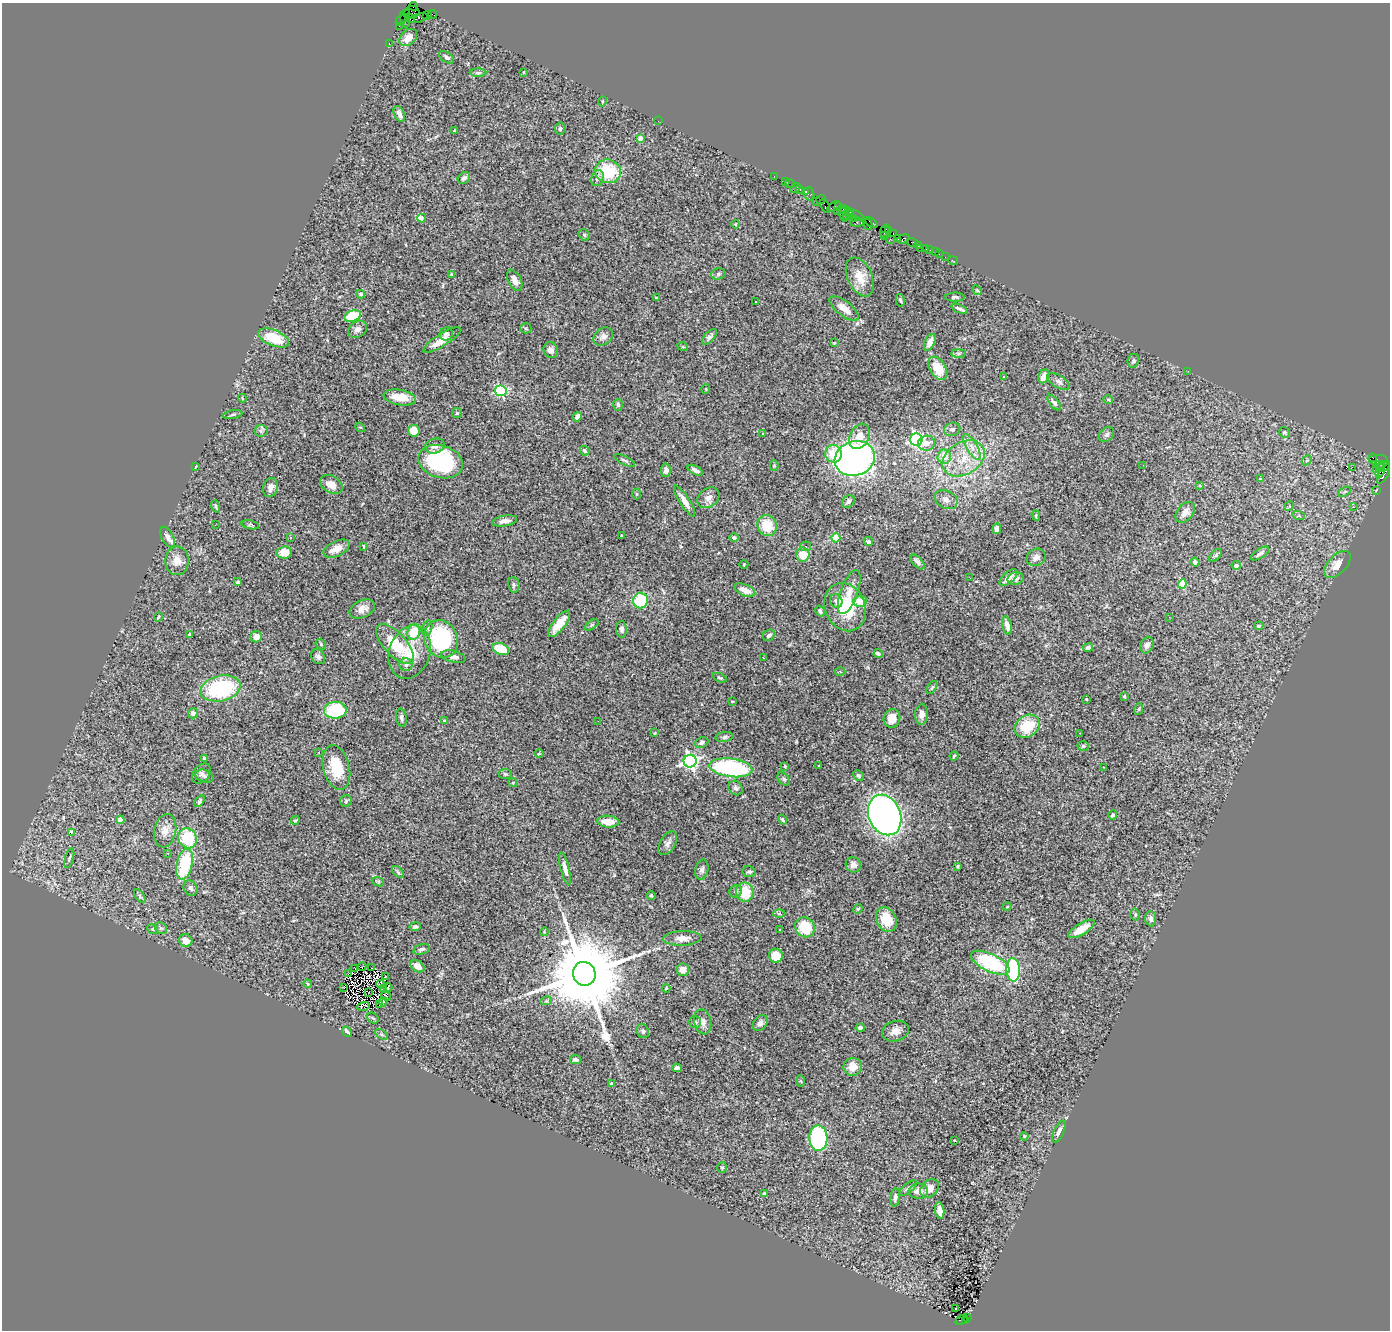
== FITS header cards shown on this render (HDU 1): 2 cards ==
NAXIS1  =                 1388
NAXIS2  =                 1328

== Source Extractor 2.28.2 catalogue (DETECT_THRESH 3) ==
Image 1388 x 1328 px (HDU 1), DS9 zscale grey, 1 PNG px = 1 image px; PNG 1392 x 1332 px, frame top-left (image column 1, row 1328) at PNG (2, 3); each listed source drawn as its Kron ellipse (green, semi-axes under 4 px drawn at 4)
Background 3.96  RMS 0.085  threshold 0.254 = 3 sigma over >= 5 px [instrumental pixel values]
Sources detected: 353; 1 with non-positive FLUX_AUTO (blend fragments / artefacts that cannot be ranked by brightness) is neither listed nor drawn; the other 352 listed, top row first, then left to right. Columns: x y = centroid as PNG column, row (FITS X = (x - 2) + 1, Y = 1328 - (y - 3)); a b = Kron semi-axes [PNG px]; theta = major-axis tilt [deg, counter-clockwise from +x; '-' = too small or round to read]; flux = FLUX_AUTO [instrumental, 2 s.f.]
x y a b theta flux
413 6 4 3 - 180
412 13 7 6 - 810
406 14 3 3 - 180
433 14 4 2 - 230
427 16 5 2 - 250
410 18 5 3 - 800
418 18 10 4 15 1300
401 20 7 4 51 500
405 20 8 3 -69 700
399 26 2 2 - 130
408 38 10 7 42 61
389 44 3 2 - 140
447 57 8 5 -35 19
523 72 4 3 - 3.7
478 73 8 4 -1 10
602 101 5 2 - 5.3
399 114 8 5 -66 33
658 121 2 2 - 40
560 129 6 5 - 11
454 131 4 2 - 3.9
640 138 4 4 - 67
608 171 13 11 -16 260
774 176 2 2 - 86
464 178 7 5 38 16
598 178 8 6 67 20
785 182 2 2 - 140
790 183 5 2 - 200
795 188 6 3 36 1000
800 190 3 3 - 350
805 191 3 3 - 360
809 194 6 5 - 580
821 200 5 3 - 410
816 201 3 3 - 390
825 206 7 3 -64 500
834 206 7 3 34 290
839 207 2 2 - 110
837 211 4 3 - 620
846 211 7 3 -41 720
849 213 5 3 - 530
843 214 8 3 -69 1100
856 215 9 3 -29 790
847 216 4 3 - 340
422 218 4 3 - 150
853 218 3 3 - 210
857 222 7 5 2 1500
871 222 7 2 -38 680
735 224 4 3 - 4.1
868 225 5 4 - 780
885 231 7 2 68 480
889 231 4 3 - 170
893 234 3 2 - 240
584 235 6 5 - 9.3
884 236 4 3 - 380
890 239 2 2 - 430
898 239 3 2 - 380
903 239 6 4 21 800
912 242 5 3 - 280
918 245 2 2 - 50
920 248 2 2 - 60
925 248 3 3 - 410
930 250 2 2 - 50
935 252 2 2 - 110
939 254 2 2 - 39
945 257 2 2 - 51
953 261 5 2 - 64
451 274 4 3 - 5.2
718 274 7 5 14 12
860 277 20 12 -66 89
515 280 11 6 -63 36
977 290 5 4 - 7
361 294 4 4 - 17
955 297 9 4 1 13
656 298 3 3 - 12
900 300 6 4 -78 8.5
756 301 3 2 - 14
844 308 17 7 -38 59
960 309 8 2 -23 13
353 316 8 5 19 210
526 328 5 5 - 8.1
357 329 10 8 30 30
446 334 7 6 - 20
603 336 10 8 35 26
709 337 10 5 48 16
273 338 16 8 -23 190
442 340 22 6 32 63
930 342 9 5 64 38
834 343 3 2 - 4.3
683 347 5 3 - 5.4
551 350 8 7 - 28
958 353 7 4 0 8.5
1133 361 7 5 67 12
938 368 13 8 -57 110
1188 371 2 2 - 2.8
1044 376 7 5 65 52
1004 377 3 3 - 15
1058 381 12 6 -32 21
706 389 5 3 - 5
501 391 5 5 - 710
400 397 16 7 -10 110
242 398 4 3 - 5.8
1108 399 5 3 - 6.7
1054 403 9 4 -52 18
618 405 6 4 -87 13
457 413 5 5 - 7.1
233 415 10 3 11 9.6
577 417 5 4 - 33
360 427 5 4 - 6.2
952 429 8 6 13 18
261 431 6 6 - 14
414 431 6 5 - 68
1284 432 5 5 - 12
762 433 3 3 - 20
1106 435 8 6 44 17
859 436 13 9 63 75
916 440 6 6 - 1100
927 443 8 7 - 54
435 446 10 7 16 28
972 447 14 5 -59 41
585 451 5 4 - 13
833 454 9 8 - 110
944 457 7 6 - 74
1372 457 3 2 - 890
855 458 20 17 20 2500
964 458 23 16 31 190
625 460 11 3 -25 12
1307 460 6 4 45 8.4
1378 460 9 5 1 400
441 462 23 16 -16 600
1143 465 2 2 - 6.8
1379 465 4 3 - 1200
196 466 4 2 - 4.7
774 466 5 4 - 6.1
1384 466 7 3 40 900
1352 467 2 2 - 3800
1376 469 4 2 - 110
666 470 6 5 - 23
695 470 8 4 -28 22
1380 470 8 3 74 820
1383 474 11 4 60 1900
1261 479 4 3 - 9.1
331 484 12 8 -32 59
1200 486 4 2 - 4.4
270 487 10 7 74 34
1377 490 2 2 - 56
1344 492 7 4 31 8.6
637 494 5 3 - 5.7
708 498 12 9 36 40
946 500 12 8 -29 34
684 501 18 5 -57 46
848 502 7 5 46 20
216 506 6 3 -70 7.3
1289 506 5 3 - 14
1353 507 3 3 - 6.8
1185 512 12 8 49 40
1036 515 5 4 - 7.8
1299 516 6 4 -18 7.9
505 521 13 5 9 33
215 525 3 2 - 12
250 525 9 3 -12 8
767 526 10 9 - 140
997 529 5 4 - 30
622 536 3 3 - 8.6
168 537 11 6 -63 24
291 538 4 3 - 7.8
734 538 4 4 - 16
836 538 4 4 - 240
868 542 5 4 - 11
364 546 3 2 - 4
805 546 5 4 - 12
336 549 14 7 26 61
284 552 7 6 - 75
1260 553 10 5 34 19
803 555 7 6 - 99
1215 555 7 4 46 11
1036 557 10 8 31 25
177 561 14 11 90 55
918 562 9 5 -47 24
1195 562 4 4 - 15
744 564 4 3 - 4.4
1337 564 16 9 47 57
1236 565 4 4 - 25
970 578 2 2 - 13
1008 578 11 5 43 43
1016 578 8 6 15 29
238 582 4 3 - 12
1182 584 4 4 - 140
514 585 8 5 -83 13
745 590 11 5 -22 53
849 592 23 8 70 67
641 601 8 7 - 260
836 601 7 6 - 20
860 601 7 5 3 82
845 607 25 20 -67 280
362 609 13 8 25 45
820 611 6 4 -58 14
158 617 4 3 - 5.6
1169 617 3 2 - 9.7
559 624 16 6 52 89
592 625 8 4 34 9.1
1007 625 9 4 -76 35
1259 626 5 3 - 7.1
427 628 8 5 76 11
622 629 8 5 -86 18
414 632 8 6 69 150
189 634 3 3 - 6.5
769 635 6 5 - 17
256 637 6 5 - 35
441 639 19 16 -65 570
321 644 6 4 -50 8.1
395 644 25 11 -48 200
1147 645 8 6 67 21
1088 647 5 4 - 16
501 649 9 5 -20 160
410 652 27 20 70 160
878 654 4 3 - 14
318 657 8 6 -54 18
453 657 12 5 -14 27
764 658 2 2 - 3.6
406 665 6 6 - 21
840 672 5 3 - 5.5
720 678 7 4 -23 8.1
932 687 7 3 54 7.6
221 689 20 12 13 550
1124 696 3 3 - 5.8
1086 699 3 2 - 4.5
732 701 3 2 - 4
1139 709 6 3 71 6.7
335 710 11 8 2 330
193 713 5 5 - 22
922 714 10 6 87 29
401 718 9 5 -82 17
892 718 9 8 - 76
444 721 4 3 - 5.8
598 721 2 2 - 4.2
1027 726 13 10 35 180
655 733 3 3 - 4.9
1079 733 2 2 - 18
725 737 9 5 8 14
702 742 7 5 23 14
1083 746 5 4 - 9
319 752 2 2 - 4.9
539 754 4 3 - 4.9
954 756 4 3 - 6.1
204 758 4 3 - 8.6
690 761 6 6 - 1900
819 765 3 3 - 42
785 766 3 3 - 6.3
1103 767 3 2 - 5.1
336 768 22 13 -76 190
731 768 21 9 -7 760
202 774 11 8 53 22
505 774 6 5 - 9.3
204 776 9 6 -18 19
858 776 6 4 -44 9.2
784 779 7 5 -51 12
513 783 4 4 - 6
735 788 8 7 - 20
199 801 6 3 54 9.7
346 801 6 5 - 9.9
885 815 21 16 -66 3200
1113 815 5 4 - 13
120 820 4 4 - 44
295 820 5 4 - 7.5
782 820 5 3 - 8.2
608 822 11 6 -4 79
165 831 17 11 78 60
71 833 4 3 - 48
188 838 10 9 - 270
668 843 13 7 58 30
168 853 3 3 - 13
69 858 10 3 74 8.4
185 864 16 7 77 370
853 865 8 7 - 30
958 866 4 3 - 5.9
565 868 16 4 -77 31
702 870 10 6 76 19
398 872 7 4 -46 9.3
749 872 7 5 -11 14
378 882 6 4 -24 6.9
190 888 8 6 -55 18
736 891 6 5 - 12
745 892 9 8 - 150
140 896 8 4 -55 9.5
651 896 4 3 - 7.3
1007 907 4 3 - 5.1
858 909 5 4 - 6.3
779 914 6 4 -1 8.3
1135 914 6 4 -77 9.1
886 919 13 9 -64 100
1151 919 7 5 -84 21
415 927 6 4 9 15
805 927 10 9 - 190
161 928 6 5 - 11
153 929 6 4 -38 7.2
1081 929 15 5 32 86
779 930 3 3 - 9.8
544 932 4 3 - 4.8
682 938 19 7 2 50
186 941 7 6 - 48
421 949 8 5 16 16
776 956 7 7 - 85
990 963 21 9 -25 480
362 966 4 2 - 6.3
417 966 7 5 -32 48
355 968 3 2 - 7.7
372 968 3 2 - 6.2
683 970 6 6 - 44
1013 970 12 7 -87 490
348 973 2 2 - 5.8
584 974 12 11 - 110000
385 976 2 2 - 5.3
308 984 4 3 - 6.8
380 984 4 2 - 4.5
344 987 3 2 - 2.6
388 988 4 2 - 0.71
666 988 4 3 - 5.3
384 989 4 2 - 2.7
369 993 2 2 - 2.1
386 996 5 2 - 12
546 1001 6 3 17 6.1
383 1002 4 3 - 1.5
379 1004 3 2 - 2.8
363 1006 6 2 18 4.1
373 1018 6 5 - 9.4
695 1022 6 6 - 12
703 1022 12 8 -78 35
760 1023 9 6 53 23
860 1028 4 4 - 19
643 1031 7 6 - 15
895 1031 14 10 17 49
347 1032 5 3 - 19
381 1034 7 4 -31 10
575 1060 5 4 - 14
853 1067 9 9 - 65
677 1068 5 4 - 24
801 1081 6 4 -86 6.6
611 1084 4 3 - 9.5
1059 1132 12 5 65 21
1024 1136 4 3 - 5.3
818 1138 12 9 -87 710
954 1140 3 2 - 4.6
722 1167 5 5 - 8
908 1188 11 4 40 16
930 1188 11 7 46 51
918 1191 10 7 2 44
765 1194 3 3 - 9
895 1197 9 4 83 17
940 1211 8 4 -82 32
955 1308 3 2 - 16
968 1318 4 2 - 700
962 1320 6 4 25 800
965 1321 3 3 - 360
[1 non-positive-flux detection neither listed nor drawn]